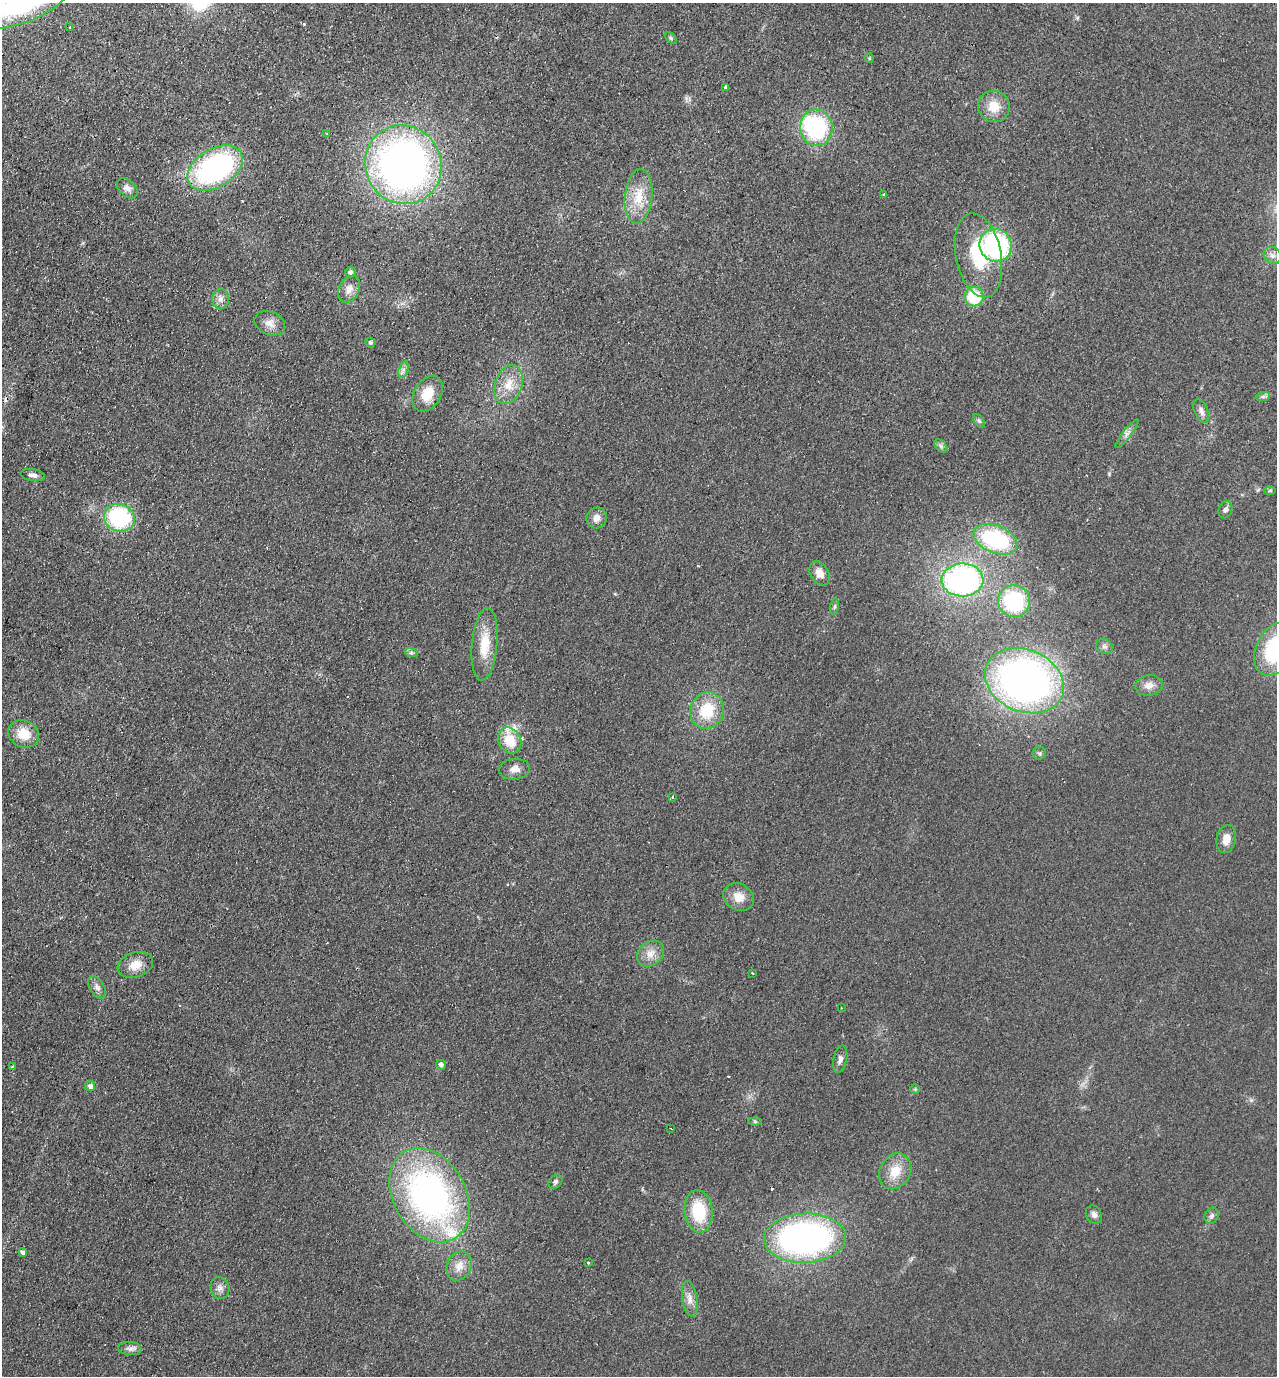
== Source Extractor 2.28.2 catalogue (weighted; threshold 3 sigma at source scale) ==
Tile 11 of 4 x 4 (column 3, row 3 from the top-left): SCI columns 2876-4150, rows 1400-2773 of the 5619 x 5546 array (HDU 1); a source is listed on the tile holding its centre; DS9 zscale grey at full resolution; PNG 1279 x 1378 px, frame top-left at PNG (2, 3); each listed source drawn as its Kron ellipse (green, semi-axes under 4 px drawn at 4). Shown black and unused: <1% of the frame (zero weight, under 2 of 3 exposures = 3% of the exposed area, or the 3 px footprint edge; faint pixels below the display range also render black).
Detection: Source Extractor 2.28.2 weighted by HDU 2 'WHT'; one run over the whole footprint, this tile lists its part. Background 0.0955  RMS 0.011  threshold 0.0473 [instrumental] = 3 sigma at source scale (4.5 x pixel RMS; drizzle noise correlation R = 1.50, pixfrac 1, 0.05/0.05 arcsec/px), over >= 5 px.
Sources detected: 86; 1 inside a brighter object's white glare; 4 cosmic-ray / hot-pixel residue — neither listed nor drawn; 2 inside a brighter listed object's ellipse — not listed separately; the other 79 listed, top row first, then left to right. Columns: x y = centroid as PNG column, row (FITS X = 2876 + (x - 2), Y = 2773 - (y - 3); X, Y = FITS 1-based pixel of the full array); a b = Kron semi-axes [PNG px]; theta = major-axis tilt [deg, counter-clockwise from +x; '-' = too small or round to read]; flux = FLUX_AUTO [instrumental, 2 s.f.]
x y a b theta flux
22 3 51 19 21 170
70 27 3 2 - 1.2
671 38 7 4 -45 1.6
869 58 5 4 - 1.2
726 88 3 3 - 51
994 106 16 15 - 18
816 128 18 16 -81 100
327 133 4 3 - 1.7
403 165 40 38 -60 560
215 168 30 19 31 210
127 188 12 8 -42 5.7
884 194 3 3 - 1.1
639 196 27 13 84 26
996 245 17 16 - 160
978 255 43 22 -78 60
1272 255 9 8 - 4.9
350 272 5 5 - 3.3
349 289 14 10 63 8.4
974 296 10 9 - 37
220 299 10 8 88 5.6
270 323 16 11 -23 8.8
370 343 5 5 - 2.3
403 370 8 4 72 3.1
509 385 20 13 71 19
428 394 19 13 58 23
1263 397 7 4 2 2.4
1201 411 12 7 -66 5.1
979 421 7 5 -53 1.9
1127 434 18 3 52 4
941 446 8 5 -45 2.6
33 475 12 6 -8 4.6
1270 490 6 4 1 1.6
1225 510 9 6 71 3.4
119 518 16 13 -23 99
597 518 11 10 - 7.1
995 539 23 14 -22 100
820 573 13 9 -58 9.3
962 580 21 16 1 230
1014 601 16 15 - 81
835 607 8 4 81 2.1
485 644 36 12 85 29
1104 646 9 7 -30 3.4
1275 649 28 19 63 88
411 652 7 4 -19 2.1
1024 681 41 31 -23 490
1149 685 14 10 6 8.2
707 711 18 16 68 36
24 734 16 13 -27 21
510 740 13 11 -59 24
1039 753 6 6 - 2.2
515 769 15 10 6 8
672 797 4 3 - 1.6
1226 839 14 9 77 10
739 897 16 13 -29 13
651 954 15 11 40 11
135 965 18 12 19 14
752 973 2 2 - 0.99
97 987 12 7 -58 4.7
841 1008 3 2 - 0.72
840 1059 14 6 78 5.1
441 1065 5 4 - 3.6
12 1066 3 2 - 0.86
90 1086 5 5 - 4
915 1089 5 5 - 1.3
755 1121 6 4 -1 1.5
670 1128 3 2 - 0.95
895 1171 19 15 60 21
555 1182 8 6 47 2.9
430 1195 50 36 -59 330
699 1211 21 14 -83 45
1094 1215 10 7 -60 4.4
1211 1216 8 6 62 3.2
805 1238 41 24 2 340
23 1252 4 4 - 2.6
588 1263 3 3 - 2.4
459 1266 15 12 63 11
220 1288 11 9 -68 5.3
690 1299 18 7 -80 8.2
130 1349 12 6 -4 4.4
Isophote crosses this tile's border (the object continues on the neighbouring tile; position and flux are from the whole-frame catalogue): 2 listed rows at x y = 22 3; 1275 649